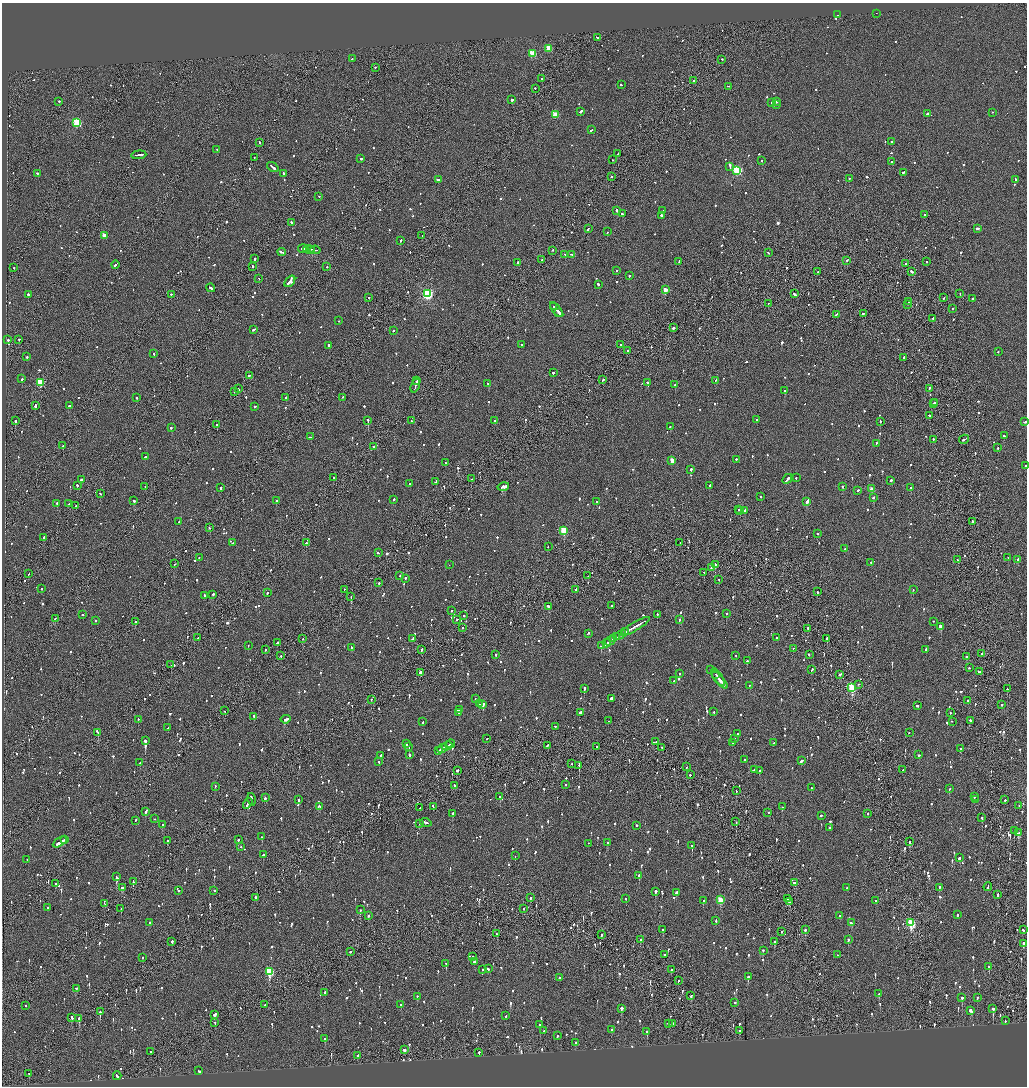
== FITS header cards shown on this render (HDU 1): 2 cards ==
NAXIS1  =                 2050
NAXIS2  =                 2168

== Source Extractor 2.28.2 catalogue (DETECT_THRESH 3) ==
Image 2050 x 2168 px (HDU 1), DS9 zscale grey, zoomed out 1/2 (1 PNG px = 2 x 2 image px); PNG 1029 x 1088 px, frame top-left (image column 2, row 2168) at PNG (2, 3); each listed source drawn as its Kron ellipse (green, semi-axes under 4 px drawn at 4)
Background -0.0772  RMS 0.062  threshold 0.185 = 3 sigma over >= 5 px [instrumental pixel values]
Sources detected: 1573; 61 cannot appear on this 1/2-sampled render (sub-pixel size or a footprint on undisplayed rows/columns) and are neither listed nor drawn; of the other 1512, the 500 brightest by FLUX_AUTO listed and drawn (1012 fainter detections omitted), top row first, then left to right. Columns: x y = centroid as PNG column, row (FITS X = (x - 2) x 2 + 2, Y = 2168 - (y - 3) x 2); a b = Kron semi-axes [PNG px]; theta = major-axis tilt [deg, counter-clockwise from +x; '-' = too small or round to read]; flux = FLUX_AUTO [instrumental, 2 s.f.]
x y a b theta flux
876 14 2 1 - 170
838 15 2 1 - 99
597 38 3 2 - 120
549 49 3 3 - 310
532 54 3 3 - 410
352 59 2 2 - 130
722 60 2 2 - 80
375 68 2 2 - 94
542 79 2 2 - 67
694 81 2 2 - 90
621 85 2 2 - 110
729 87 4 2 - 100
535 89 2 1 - 270
512 100 2 2 - 1600
59 102 2 2 - 160
776 102 2 2 - 72
772 103 2 2 - 85
777 105 2 2 - 110
581 112 3 2 - 110
992 113 2 1 - 150
927 114 2 2 - 420
555 115 3 3 - 310
77 123 4 3 - 770
591 130 2 2 - 110
892 142 2 2 - 120
260 143 3 2 - 130
217 150 2 2 - 210
618 154 3 2 - 78
139 155 7 2 6 370
254 158 2 1 - 76
361 159 2 2 - 220
613 160 2 2 - 120
761 161 2 2 - 72
892 162 2 2 - 86
273 167 6 2 -38 350
730 167 4 2 - 130
737 171 3 3 - 1200
904 173 3 2 - 280
38 174 3 2 - 96
283 174 2 2 - 380
611 177 2 2 - 95
849 179 3 2 - 110
438 180 4 2 - 250
1016 180 4 2 - 170
319 197 2 1 - 80
617 211 2 2 - 470
663 211 2 1 - 270
622 214 3 2 - 110
925 215 2 2 - 95
661 216 2 2 - 290
292 223 4 2 - 200
588 229 3 2 - 84
978 229 3 2 - 300
607 232 2 2 - 120
104 236 3 2 - 100
422 236 2 2 - 65
401 241 3 2 - 95
303 249 4 2 - 200
309 250 6 2 -6 310
311 250 3 1 - 130
315 250 5 2 - 380
552 251 2 2 - 160
282 252 4 2 - 140
768 253 3 2 - 69
565 255 3 2 - 97
571 255 4 2 - 130
255 259 2 2 - 440
542 260 2 1 - 74
847 261 2 2 - 87
679 262 3 2 - 83
926 262 2 2 - 67
518 263 3 2 - 82
906 264 2 2 - 80
115 265 4 2 - 160
253 267 2 2 - 96
327 267 2 1 - 98
14 268 2 2 - 99
616 271 2 2 - 100
818 272 2 2 - 99
912 272 3 2 - 140
629 276 2 2 - 86
259 279 2 2 - 220
290 282 6 2 49 740
598 285 2 2 - 72
211 288 4 2 - 190
665 290 3 3 - 200
427 294 4 4 - 1700
794 294 3 2 - 220
960 294 2 2 - 77
28 295 2 2 - 420
171 295 2 2 - 130
369 298 2 2 - 75
943 298 2 2 - 73
972 299 2 2 - 79
909 302 2 2 - 300
768 304 2 2 - 74
907 305 2 1 - 78
554 307 4 1 - 150
953 309 2 2 - 72
557 310 9 2 -50 290
559 313 4 1 - 130
863 314 2 2 - 100
836 315 3 2 - 120
933 319 2 2 - 170
339 321 2 2 - 70
673 328 2 2 - 150
253 330 3 2 - 130
393 331 2 2 - 330
8 340 2 2 - 390
19 340 2 1 - 430
522 345 3 2 - 72
621 345 2 2 - 140
329 346 2 2 - 120
627 351 2 1 - 140
998 352 2 2 - 110
154 354 2 2 - 68
27 357 2 2 - 96
904 358 2 2 - 160
553 373 2 2 - 750
249 376 2 2 - 93
22 379 2 2 - 450
603 380 2 2 - 190
417 381 4 2 - 140
716 381 3 2 - 110
40 383 3 3 - 570
648 383 3 2 - 430
488 384 4 2 - 190
675 385 2 2 - 140
415 386 7 1 71 300
239 389 2 2 - 92
929 389 3 2 - 94
785 391 2 2 - 250
234 392 2 2 - 72
136 398 2 2 - 150
286 398 2 2 - 380
342 398 2 2 - 100
935 403 2 2 - 75
933 404 2 1 - 94
35 406 3 2 - 1000
69 406 2 2 - 160
255 407 3 2 - 82
929 416 3 2 - 140
756 420 2 2 - 120
15 421 2 2 - 490
368 421 2 2 - 520
411 421 3 1 - 120
494 421 2 2 - 130
880 422 2 2 - 240
1025 422 3 2 - 110
217 425 2 2 - 79
670 427 2 2 - 100
171 428 2 2 - 89
1004 436 2 2 - 64
310 437 2 2 - 340
933 440 2 2 - 68
964 440 5 2 - 170
876 444 2 2 - 100
63 446 2 1 - 89
374 447 2 1 - 150
998 448 2 2 - 90
145 457 2 2 - 330
736 460 2 2 - 96
672 461 3 3 - 210
445 463 2 2 - 92
1025 466 2 2 - 91
691 470 2 2 - 290
333 478 2 2 - 73
796 478 2 2 - 99
471 479 2 1 - 250
787 479 6 2 46 210
81 480 3 2 - 140
891 481 3 2 - 72
436 482 3 2 - 98
409 484 2 2 - 200
77 486 2 2 - 120
710 486 2 2 - 110
145 487 2 2 - 67
503 487 6 2 15 630
842 487 2 2 - 94
220 488 2 2 - 410
911 488 2 1 - 120
872 489 3 3 - 120
858 491 3 2 - 110
100 494 2 2 - 74
761 497 2 2 - 110
874 498 2 2 - 240
394 500 2 2 - 130
134 501 2 2 - 200
276 501 2 2 - 160
596 502 2 2 - 95
807 502 4 2 - 230
57 504 2 2 - 120
69 504 2 2 - 84
76 506 3 2 - 120
738 510 2 1 - 87
740 511 2 2 - 200
745 511 2 2 - 150
179 522 4 2 - 110
972 522 2 2 - 430
209 528 2 1 - 78
564 531 3 3 - 570
817 534 2 2 - 130
44 538 2 2 - 240
233 543 2 2 - 66
306 543 2 2 - 220
680 543 2 1 - 86
548 547 2 2 - 65
845 549 2 2 - 85
378 553 3 2 - 87
199 558 2 1 - 99
1008 558 2 2 - 83
957 560 3 2 - 110
1018 560 2 2 - 160
871 563 2 2 - 240
174 564 2 1 - 230
449 565 2 1 - 80
715 565 3 2 - 280
711 568 2 2 - 69
704 573 2 2 - 79
28 574 2 1 - 78
400 576 2 2 - 91
588 576 2 1 - 82
405 579 2 2 - 230
719 580 2 1 - 78
379 583 2 2 - 96
41 589 2 2 - 190
344 590 2 1 - 75
576 590 3 2 - 87
913 590 2 2 - 64
817 592 2 2 - 180
267 593 3 2 - 110
213 595 3 2 - 95
204 596 3 2 - 72
351 597 2 1 - 100
611 606 2 2 - 98
549 607 3 2 - 330
451 611 2 2 - 89
727 614 2 2 - 89
82 615 2 2 - 200
657 615 2 1 - 220
464 616 2 2 - 180
55 619 3 2 - 87
457 620 2 1 - 64
679 620 2 2 - 180
95 621 2 2 - 170
135 622 2 2 - 120
933 622 2 2 - 71
635 627 17 2 30 740
941 627 3 2 - 1600
462 628 2 2 - 79
808 628 2 2 - 68
625 632 3 2 - 470
588 634 3 2 - 100
621 635 6 2 31 270
617 637 2 1 - 140
198 638 2 2 - 65
776 638 2 1 - 200
303 639 2 2 - 64
412 639 3 2 - 170
614 639 3 2 - 270
827 639 2 2 - 150
610 641 5 1 - 230
277 643 3 2 - 170
607 643 4 2 - 210
248 646 2 2 - 82
602 646 4 2 - 350
352 648 3 2 - 150
793 649 2 2 - 73
266 650 2 2 - 100
422 650 3 1 - 140
926 650 2 2 - 130
982 654 2 2 - 200
496 655 2 2 - 200
809 655 2 2 - 91
281 656 2 1 - 140
736 656 2 2 - 81
966 657 2 2 - 200
747 661 2 2 - 320
171 665 2 1 - 77
969 668 2 2 - 140
710 670 2 2 - 69
812 670 3 2 - 110
980 672 2 2 - 190
420 673 2 2 - 520
679 674 2 2 - 72
716 675 2 2 - 79
840 675 3 2 - 77
718 678 10 1 -56 250
674 681 2 2 - 100
720 681 10 2 -48 480
859 685 2 1 - 200
749 686 2 2 - 110
852 688 4 3 - 920
584 689 2 2 - 290
1007 689 2 2 - 170
475 699 2 1 - 65
611 699 2 2 - 4100
371 700 2 2 - 71
967 701 2 2 - 300
479 704 2 2 - 86
483 705 2 2 - 250
1002 705 2 1 - 270
918 706 3 2 - 92
459 710 3 1 - 290
225 711 2 1 - 71
714 712 2 2 - 64
459 713 2 2 - 210
580 713 3 2 - 1200
950 713 2 2 - 73
254 717 4 2 - 140
138 720 2 2 - 65
286 720 5 2 - 160
609 721 2 1 - 170
970 721 2 2 - 180
423 722 3 2 - 67
952 722 2 1 - 66
556 727 2 2 - 220
168 728 2 2 - 66
97 733 4 2 - 330
909 733 2 2 - 87
737 734 2 2 - 120
487 739 2 2 - 93
734 739 2 2 - 86
145 741 2 2 - 1900
656 742 2 2 - 130
733 743 2 2 - 90
773 743 3 2 - 87
406 744 2 2 - 370
450 744 4 2 - 210
447 746 5 1 - 290
547 746 3 2 - 150
409 747 2 2 - 130
597 747 2 1 - 64
662 748 2 1 - 110
442 749 4 2 - 200
960 749 2 2 - 120
439 751 4 2 - 160
409 755 2 2 - 110
919 755 3 2 - 96
380 756 3 2 - 70
745 760 2 2 - 82
801 761 4 2 - 150
379 762 2 2 - 99
140 763 2 2 - 70
572 764 2 1 - 81
579 766 3 2 - 140
686 767 2 2 - 89
754 770 4 2 - 130
903 770 2 2 - 78
457 771 3 2 - 420
759 771 2 2 - 340
690 775 2 2 - 240
565 785 2 2 - 69
455 786 3 1 - 70
215 787 2 2 - 110
811 788 2 2 - 110
949 789 2 2 - 70
736 791 2 1 - 84
500 797 2 2 - 120
974 797 2 2 - 320
265 798 2 2 - 200
252 800 6 1 -76 340
298 800 2 2 - 280
975 800 2 2 - 85
1005 800 2 2 - 89
248 804 6 2 57 240
1019 806 2 1 - 67
319 807 4 2 - 83
433 807 3 2 - 140
782 807 2 1 - 94
420 808 2 2 - 70
146 812 4 2 - 240
768 813 2 2 - 80
453 814 2 2 - 280
868 814 2 2 - 100
821 816 2 2 - 110
982 818 2 2 - 190
154 819 2 1 - 85
136 821 2 2 - 97
736 822 2 2 - 86
426 823 6 2 -18 230
419 824 2 2 - 85
162 825 2 1 - 99
636 826 2 2 - 110
830 828 3 2 - 85
1014 831 3 2 - 170
1019 833 3 2 - 380
262 837 2 2 - 87
64 840 3 2 - 130
238 840 2 2 - 130
167 841 2 2 - 66
60 842 8 2 30 280
909 842 2 2 - 120
607 843 2 2 - 100
588 844 2 1 - 160
692 846 2 2 - 350
241 847 2 2 - 100
263 855 2 2 - 230
515 856 2 2 - 71
959 858 3 2 - 130
27 860 2 1 - 78
639 876 2 2 - 310
116 877 4 2 - 560
133 882 4 1 - 270
795 883 3 2 - 120
55 884 2 2 - 280
988 887 4 2 - 130
122 888 4 2 - 210
846 888 2 2 - 100
939 888 3 2 - 120
178 891 2 2 - 100
214 891 2 2 - 75
656 892 2 2 - 330
676 893 2 2 - 500
998 895 4 2 - 220
256 898 2 2 - 220
531 898 2 2 - 79
626 899 2 2 - 130
788 899 2 2 - 78
720 900 3 3 - 420
703 901 2 2 - 220
876 901 3 2 - 87
789 902 2 2 - 130
104 904 3 2 - 71
48 908 2 2 - 93
121 909 3 1 - 110
524 909 2 1 - 110
360 910 2 2 - 94
957 915 2 2 - 83
368 916 2 2 - 96
840 916 2 2 - 80
716 921 3 2 - 90
149 923 2 2 - 72
851 923 3 2 - 81
911 923 4 3 - 830
663 930 2 2 - 190
805 930 2 2 - 120
1023 930 2 2 - 79
781 932 2 1 - 68
497 934 2 2 - 120
601 935 2 2 - 110
640 940 3 2 - 110
848 940 2 2 - 120
172 942 2 2 - 330
774 942 2 2 - 190
1023 944 4 2 - 320
763 951 2 2 - 89
350 952 2 2 - 93
664 955 2 2 - 77
838 955 2 2 - 91
472 957 2 2 - 64
143 958 2 1 - 300
474 962 4 2 - 170
446 964 2 2 - 150
989 967 2 2 - 150
488 969 3 2 - 150
483 970 2 2 - 110
671 970 2 2 - 280
269 972 4 3 - 630
748 977 3 2 - 150
559 978 2 2 - 1200
678 981 3 2 - 67
76 989 2 2 - 85
325 993 2 2 - 91
879 994 2 2 - 120
691 996 2 2 - 250
417 997 2 2 - 78
962 998 2 2 - 190
977 998 2 2 - 80
734 1003 2 2 - 98
265 1005 2 2 - 210
401 1005 2 2 - 130
25 1006 2 2 - 64
621 1009 2 2 - 4000
993 1009 3 2 - 450
970 1011 3 2 - 520
100 1012 3 2 - 260
215 1015 3 2 - 100
506 1016 2 2 - 84
72 1018 3 2 - 200
79 1019 2 2 - 290
1005 1021 2 2 - 120
215 1023 2 1 - 66
669 1024 3 2 - 81
672 1024 2 2 - 78
540 1025 2 2 - 160
611 1030 2 2 - 71
544 1031 2 2 - 99
740 1031 2 2 - 130
647 1032 2 2 - 260
557 1036 3 2 - 81
325 1039 2 2 - 230
576 1043 2 2 - 180
404 1050 2 2 - 110
151 1052 2 2 - 190
479 1053 2 2 - 190
357 1056 2 2 - 120
199 1071 3 2 - 82
29 1074 2 2 - 69
117 1076 4 2 - 150
At the frame edge (FLAGS 8, measured only in part): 2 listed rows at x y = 1025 422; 1025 466
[1012 fainter detections neither listed nor drawn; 61 sub-pixel or undisplayed-footprint detections neither listed nor drawn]